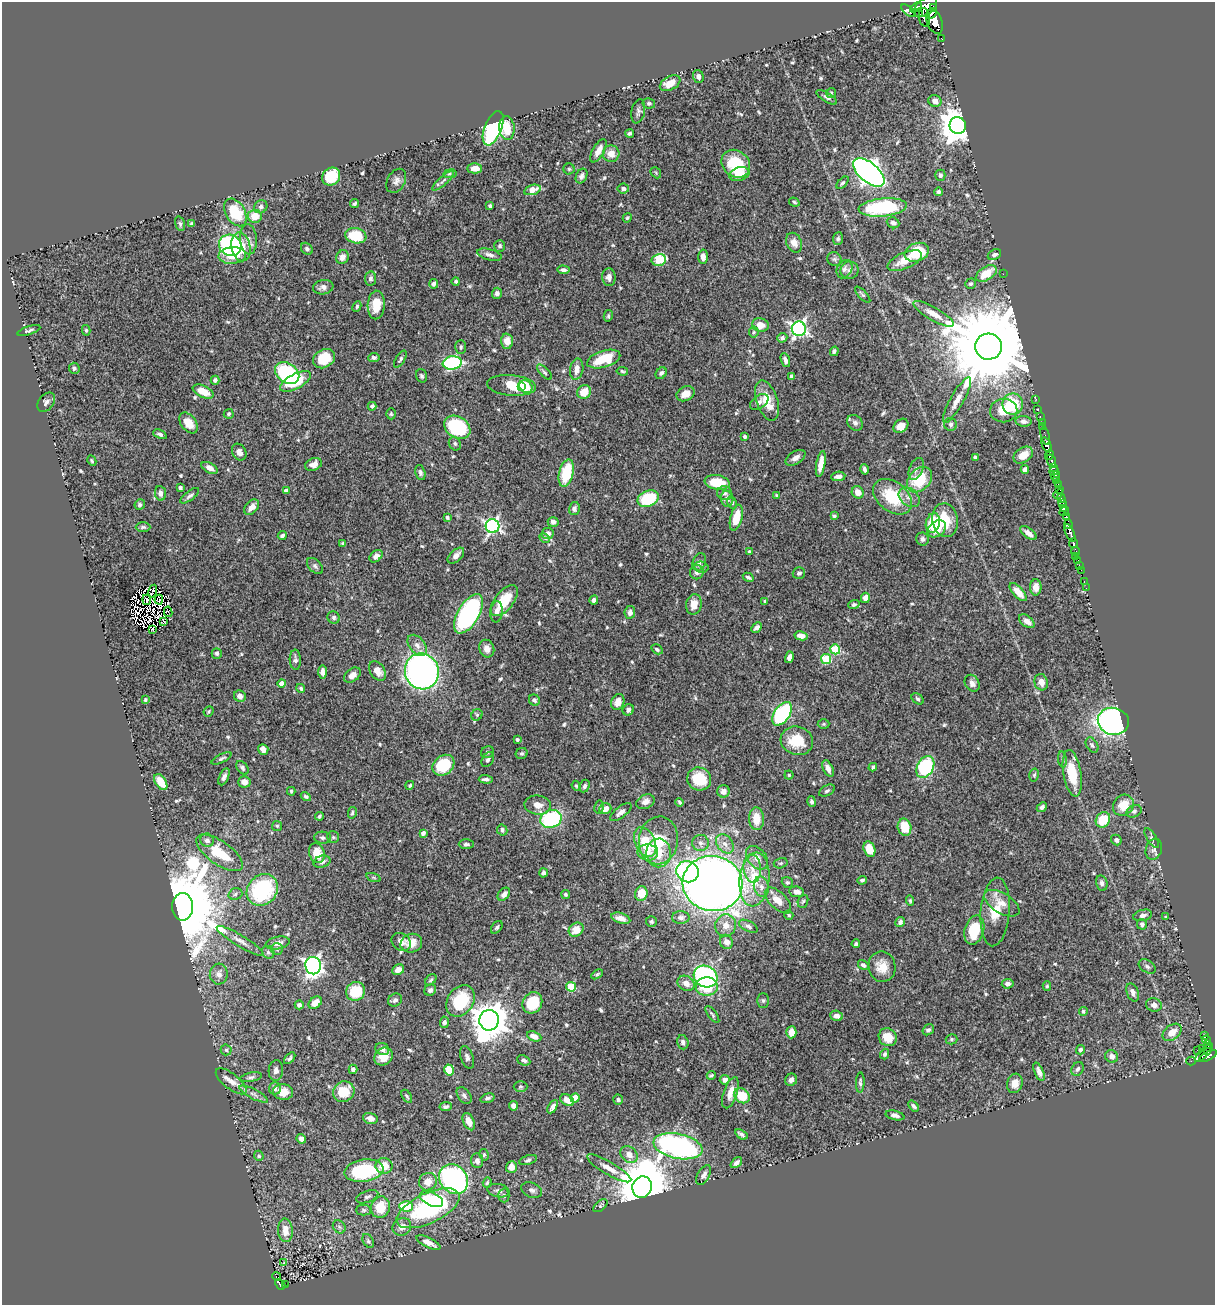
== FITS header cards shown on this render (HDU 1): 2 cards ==
NAXIS1  =                 1213
NAXIS2  =                 1303

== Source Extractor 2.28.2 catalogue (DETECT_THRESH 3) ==
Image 1213 x 1303 px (HDU 1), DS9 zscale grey, 1 PNG px = 1 image px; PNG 1217 x 1307 px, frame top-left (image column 1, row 1303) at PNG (2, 2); each listed source drawn as its Kron ellipse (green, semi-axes under 4 px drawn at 4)
Background 0.631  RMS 0.014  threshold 0.0413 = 3 sigma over >= 5 px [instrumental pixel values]
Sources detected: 615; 6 with non-positive FLUX_AUTO (blend fragments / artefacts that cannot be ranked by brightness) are neither listed nor drawn; of the other 609, the 500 brightest by FLUX_AUTO listed and drawn (109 fainter detections omitted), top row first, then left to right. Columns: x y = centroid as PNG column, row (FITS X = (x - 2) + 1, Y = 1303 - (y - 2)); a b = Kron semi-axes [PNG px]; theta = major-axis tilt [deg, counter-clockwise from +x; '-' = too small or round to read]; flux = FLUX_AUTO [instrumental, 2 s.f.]
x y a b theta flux
916 7 6 4 34 210
925 7 13 8 37 1300
933 8 3 3 - 130
908 11 8 3 -42 60
918 13 3 2 - 120
932 13 6 3 47 120
924 17 9 5 -83 130
935 22 12 7 -67 1100
941 38 3 2 - 31
698 76 6 5 - 3.2
670 83 11 6 28 14
831 93 5 5 - 1.4
827 97 11 4 -31 2.5
935 101 6 6 - 5.1
649 103 6 5 - 1.9
638 111 12 6 78 3.2
958 125 8 8 - 2000
493 128 18 8 68 150
507 128 12 8 -85 18
629 133 4 3 - 1.9
598 151 13 5 60 8.1
611 154 8 8 - 9.6
736 164 15 13 -40 42
475 168 7 5 1 8.2
569 169 5 5 - 1.5
869 172 18 9 -40 650
656 173 6 4 -47 1.3
450 174 7 3 9 1.3
739 174 10 6 18 11
940 175 5 5 - 2.5
331 176 10 8 41 45
582 176 8 5 65 3.1
396 181 13 9 61 4.7
443 181 14 3 42 2.4
843 183 7 4 47 1.6
623 189 5 5 - 3.3
532 190 8 5 18 14
939 192 4 4 - 2
794 202 5 4 - 1.7
354 203 4 3 - 1.8
490 206 4 3 - 1.7
261 207 7 6 - 2.6
883 207 24 9 5 87
235 212 15 9 -59 37
255 216 7 6 - 14
627 218 5 4 - 1.4
893 223 6 5 - 2.9
180 224 7 4 -75 1.8
192 224 4 3 - 2.4
356 236 10 7 -11 32
248 239 15 8 -85 6.2
838 239 6 5 - 1.8
794 243 10 7 -65 7.2
230 245 11 10 - 130
500 246 6 5 - 2.1
241 247 14 9 -78 20
307 249 6 5 - 2.2
917 252 12 9 21 33
232 255 14 8 4 17
489 255 12 5 -14 3.8
994 255 7 5 26 2.7
342 257 7 6 - 5.2
703 257 7 4 -87 5.5
834 259 7 6 - 2.3
659 260 7 6 - 32
905 261 18 8 23 15
844 269 10 7 61 3.9
563 270 6 4 -3 2.8
849 270 9 9 - 4
986 274 11 6 31 22
1003 274 2 2 - 5
609 277 9 6 -86 4.6
370 278 7 5 82 2.4
456 281 4 4 - 1.7
434 284 5 4 - 2.4
971 284 5 5 - 1.7
323 287 10 7 8 4.4
497 293 5 5 - 3
863 295 10 4 -47 1.8
376 305 14 8 87 17
357 306 5 4 - 1.5
933 314 23 6 -30 9.9
608 316 6 4 77 1.7
760 325 8 6 -13 9.4
799 329 7 7 - 280
29 330 12 3 18 2
86 330 5 4 - 1.3
754 332 5 5 - 1.4
782 338 5 4 - 2.4
507 341 7 6 - 9.4
461 347 7 5 87 2.1
989 347 13 13 - 23000
834 351 5 4 - 2
374 357 6 4 8 2.2
324 359 11 9 31 23
400 359 9 4 58 2.1
604 359 17 8 17 34
785 360 7 4 -70 3.3
452 363 9 6 8 110
74 368 5 5 - 2
577 369 11 6 80 7.3
622 371 6 3 -9 1.4
544 372 9 4 -46 2.1
287 373 13 9 -35 120
661 373 6 5 - 2.3
421 376 7 5 -71 1.9
792 376 4 4 - 3.6
215 380 4 4 - 3.1
296 381 17 7 29 35
511 385 24 10 -5 28
522 386 4 3 - 9.7
526 387 7 6 - 15
203 392 11 6 -23 15
584 392 7 6 - 15
685 394 9 7 25 9.7
1036 399 2 2 - 6.2
957 400 26 6 60 11
767 401 21 10 -71 20
46 402 11 7 52 3.6
759 402 10 6 37 4.2
1013 404 10 10 - 41
372 406 4 4 - 2.7
1038 410 2 2 - 5.7
1004 411 13 11 9 16
229 414 5 5 - 1.8
391 414 5 4 - 1.4
1040 416 2 2 - 9.9
1024 421 8 5 -5 3.3
1042 422 2 2 - 9.2
188 423 11 7 -54 11
855 423 9 7 -44 3.3
951 424 6 6 - 2.5
901 426 8 6 41 7.2
457 427 14 10 -33 88
1043 427 3 3 - 27
160 434 7 4 -22 2.3
745 436 4 3 - 1.8
1045 436 9 2 -74 54
455 444 7 5 -60 2.2
1047 445 8 4 -69 730
239 452 9 6 -60 5
1023 455 11 7 34 13
1049 455 5 4 - 79
975 457 4 3 - 1.9
795 458 11 6 33 5.3
92 461 5 4 - 1.3
1051 461 6 3 -68 140
313 464 8 6 22 5.6
821 464 13 4 80 12
210 468 9 5 -27 5.5
1053 468 4 2 - 26
864 469 5 3 - 2.4
916 469 11 6 67 3.6
1025 469 4 4 - 3.6
1054 471 4 3 - 67
420 473 8 5 -75 2.4
566 473 14 7 76 36
838 476 7 4 8 4.5
1055 476 5 3 - 63
919 480 14 10 45 36
1056 480 3 2 - 47
717 482 12 7 -10 29
1058 485 3 2 - 29
180 488 4 3 - 2.3
1059 489 2 2 - 32
286 491 4 4 - 3.9
858 492 6 5 - 8
160 493 7 5 -83 4.1
725 493 7 7 - 2.8
1058 494 5 3 - 100
190 496 11 4 37 2.7
777 496 4 3 - 1.7
893 497 22 14 -37 41
909 497 12 8 -39 5.7
1061 498 5 3 - 180
648 499 11 7 22 52
727 499 8 6 -85 4.4
732 503 6 4 -62 1.5
140 504 5 5 - 1.7
1063 504 3 3 - 73
252 507 9 6 48 6.5
1064 508 3 3 - 190
574 509 6 5 - 2.6
1064 511 5 2 - 83
834 516 4 3 - 1.5
447 517 4 4 - 1.7
1066 517 4 3 - 89
736 518 13 6 75 17
945 520 17 13 -81 28
553 522 5 5 - 3.3
933 523 10 7 76 28
1068 524 4 3 - 230
492 526 7 7 - 240
143 527 7 4 0 1.7
937 529 10 7 37 18
548 533 6 5 - 4.2
1028 533 9 5 -38 5.3
1070 533 9 4 -66 490
282 535 4 3 - 2.1
545 538 5 4 - 1.6
922 539 6 6 - 2.7
1073 543 5 3 - 150
343 544 4 3 - 1.9
750 552 4 3 - 1.6
1076 552 4 3 - 62
376 556 7 5 41 4.3
456 556 10 5 43 5.1
1075 556 2 2 - 12
1078 561 3 3 - 24
699 562 9 6 70 3.3
1079 565 2 2 - 6.8
315 566 10 6 -45 2.6
701 567 7 5 -13 2.1
1081 570 2 2 - 8
697 572 7 6 - 3.3
799 573 6 6 - 2.9
748 577 6 3 -30 1.8
1084 582 3 2 - 3.7
1036 587 8 6 -90 7
1086 588 2 2 - 3.7
153 591 6 2 77 1.6
1018 592 11 5 -47 12
865 598 5 4 - 6.5
147 600 5 2 - 1.5
159 600 5 2 - 2.3
594 600 4 4 - 3
504 601 19 9 51 29
765 601 3 3 - 1.8
694 604 10 7 79 9.5
854 605 6 4 19 1.8
168 612 5 3 - 8.6
497 612 10 6 85 4
630 612 6 5 - 4.3
469 614 22 10 59 210
334 617 6 6 - 2.2
1027 621 9 5 -38 5.8
164 622 4 2 - 1.6
757 628 6 4 46 3.8
153 629 3 2 - 2.4
801 636 7 4 -11 6.4
417 645 12 7 -51 5.7
487 649 9 7 -69 6.1
657 649 6 4 -31 1.6
835 649 5 5 - 45
217 653 5 5 - 2.3
789 657 6 4 75 4.6
826 659 5 5 - 46
295 660 10 5 -88 3
378 671 10 7 -56 10
422 671 18 17 - 400
322 672 7 4 -90 3.4
352 675 9 6 36 6.5
1041 682 8 6 -75 6.8
282 683 4 4 - 6.9
972 683 9 7 -58 4.2
301 688 4 4 - 1.8
240 696 6 5 - 5.7
918 699 7 4 -39 1.8
145 700 4 3 - 1.7
534 700 6 5 - 2.7
618 702 8 6 67 9
628 710 6 5 - 2.7
209 711 5 4 - 1.3
782 714 13 7 56 130
477 715 6 5 - 1.6
1113 721 15 13 -14 310
824 724 6 5 - 1.4
517 740 4 3 - 1.7
797 741 16 14 -16 29
1092 745 8 5 -58 2.3
263 749 5 5 - 5.5
487 752 6 5 - 1.9
522 753 6 5 - 1.8
222 758 11 4 27 1.9
1062 759 8 4 -82 1.9
488 760 8 5 59 2.9
443 765 12 9 39 47
873 767 4 3 - 2.2
925 767 11 8 61 99
242 768 7 5 -53 2.2
828 768 9 5 -64 5.2
1072 773 24 9 -81 32
789 775 4 4 - 1.4
1034 775 6 4 75 1.5
224 777 9 4 66 3.3
486 779 7 3 -2 2.8
699 779 12 11 - 33
161 782 9 5 -57 17
244 782 6 5 - 5.9
410 785 4 4 - 1.6
576 786 5 4 - 1.3
585 786 6 5 - 2.7
291 791 4 3 - 1.4
723 791 6 6 - 5
827 791 8 5 27 2.2
306 796 5 4 - 1.9
645 802 9 7 24 5.3
680 802 4 3 - 1.7
812 802 5 4 - 2
538 805 13 9 -5 8.8
1123 805 11 9 46 17
599 807 7 4 79 1.8
1042 807 6 4 43 2.7
605 809 6 5 - 6.9
1134 811 8 5 26 2.3
621 812 13 5 38 5
352 813 6 4 76 1.5
319 816 4 3 - 1.5
551 819 11 8 19 85
756 819 11 7 -87 15
1103 820 8 6 53 26
277 826 5 5 - 1.4
905 827 9 6 -79 24
502 830 6 5 - 2.4
423 833 4 4 - 3
333 837 6 6 - 1.6
323 838 8 6 -3 2.6
1152 838 11 4 -58 1.8
207 840 7 6 - 3.6
658 840 24 19 80 33
1116 840 6 5 - 2.9
645 842 16 10 -66 28
700 843 8 8 - 4.1
466 844 7 4 0 2.4
725 844 10 7 -51 6
869 849 8 5 -74 17
1154 849 11 8 72 3.9
648 852 10 8 -6 6.6
219 853 27 11 -35 29
317 853 10 7 -73 16
659 853 14 12 -89 18
757 858 13 9 -51 7.8
322 862 8 6 16 3
781 863 7 5 15 1.5
752 869 14 8 -85 9.9
688 872 11 10 - 170
543 873 4 4 - 3.4
374 877 7 3 -19 1.3
754 879 27 15 84 34
862 880 4 4 - 2
787 882 6 5 - 1.7
713 883 30 27 -10 1000
1102 883 8 5 -77 2.6
761 887 10 7 -77 5.1
262 890 17 14 49 86
797 892 7 5 -6 5
641 893 7 6 - 16
235 894 7 5 19 2.2
504 894 7 5 48 4.7
565 894 5 4 - 1.6
778 900 16 8 -44 10
803 901 7 5 71 1.6
910 901 5 4 - 1.4
1002 903 20 10 -31 11
183 907 14 10 89 14000
995 912 34 14 85 25
789 915 5 4 - 1.3
1143 915 9 5 14 3.3
1166 917 4 3 - 1.4
621 918 10 5 -17 6.4
681 918 9 6 0 3.8
651 921 5 5 - 2
900 922 5 4 - 3.3
1142 924 5 5 - 2.5
726 925 11 10 - 8.5
748 926 10 5 -27 3.3
497 927 7 4 51 1.9
576 930 8 6 39 13
974 930 15 9 75 34
240 941 27 5 -31 7.4
401 942 10 8 -35 5.2
726 942 7 6 - 4.7
278 943 12 6 11 5.9
411 943 11 9 16 11
856 944 4 4 - 1.9
277 949 6 6 - 1.9
268 952 7 6 - 2
863 965 6 4 -32 2.9
313 966 9 7 -81 330
1147 966 9 6 -33 2.7
882 967 15 13 -79 14
398 970 6 5 - 5.5
219 974 10 9 - 5.9
597 974 6 4 29 1.5
705 977 12 10 -27 140
431 980 6 4 44 1.7
686 983 9 7 -31 7.4
1008 984 6 5 - 3.3
1047 986 4 4 - 1.4
571 987 5 5 - 46
707 987 11 9 4 30
430 990 6 5 - 2.8
355 991 10 9 - 30
1133 992 9 6 -69 4.3
395 1000 7 6 - 3.3
461 1001 17 13 58 46
763 1001 7 5 -89 1.9
315 1003 7 5 40 9.1
532 1003 11 9 59 35
299 1005 4 4 - 2.6
1154 1005 8 6 -19 4.8
1083 1011 4 4 - 1.9
712 1014 10 4 -52 1.9
836 1016 6 5 - 4.4
489 1020 10 9 - 2200
444 1022 6 4 84 2.5
928 1030 6 5 - 2.4
791 1032 6 5 - 10
1172 1032 11 7 38 10
1204 1035 3 3 - 37
534 1036 7 4 -22 6.7
888 1037 9 8 - 15
951 1039 6 5 - 1.7
1206 1040 4 3 - 55
683 1042 7 5 -73 2.8
1208 1044 4 3 - 54
1203 1048 4 2 - 5.9
382 1049 7 6 - 4.5
226 1050 5 5 - 1.5
1080 1050 5 4 - 2.8
1197 1050 2 2 - 4.9
1207 1051 3 2 - 59
1204 1053 12 4 43 150
885 1054 5 4 - 2.3
1112 1056 6 6 - 5.3
1208 1056 9 3 26 260
384 1057 10 8 38 12
467 1057 12 6 -71 3.6
290 1058 7 4 47 1.9
524 1060 7 5 -25 2.5
1191 1061 5 2 - 9.4
353 1069 4 4 - 2.8
1078 1069 7 5 61 2.6
276 1070 10 7 88 4.2
449 1070 5 4 - 21
1039 1072 10 4 -67 4.6
711 1075 4 3 - 1.5
251 1077 11 4 9 2.4
725 1080 5 4 - 3.7
791 1080 6 5 - 4.4
231 1081 18 7 -38 7.4
860 1082 10 4 87 2.2
1015 1083 10 7 74 8.4
520 1086 7 5 0 1.5
275 1088 6 6 - 3.3
283 1092 10 7 -6 11
344 1092 11 10 - 23
730 1093 16 7 71 9.6
254 1094 16 5 -27 4
407 1096 7 4 -58 1.5
464 1096 9 6 -52 2.7
742 1096 8 6 -38 22
487 1098 7 4 17 2.5
575 1098 4 4 - 18
567 1100 7 5 -32 8.7
618 1100 5 5 - 1.9
513 1106 5 4 - 4.6
914 1106 6 4 -49 2.1
446 1107 6 4 8 2.3
553 1107 7 4 60 4.3
895 1115 9 4 -14 4.1
371 1118 7 5 -15 4.7
469 1122 9 5 -65 8.5
741 1134 7 3 -34 2.2
301 1139 5 4 - 3.4
678 1146 25 12 -12 340
629 1154 9 7 -40 7.1
484 1155 6 4 -78 1.5
259 1156 5 4 - 1.5
528 1160 9 4 17 2.1
477 1161 7 6 - 3.8
736 1163 7 4 42 2.9
384 1166 8 8 - 15
511 1167 6 5 - 8.3
609 1168 25 6 -30 9
364 1171 19 11 8 79
704 1175 11 6 59 4.1
454 1179 16 13 -50 280
428 1182 9 8 - 11
487 1183 5 4 - 1.5
642 1187 11 9 67 6800
532 1190 11 7 -24 3.3
498 1191 11 6 -10 3.3
504 1195 7 5 -88 2.1
367 1197 11 5 20 2.9
431 1199 12 6 -24 17
406 1206 7 5 -3 36
600 1206 8 4 42 1.6
380 1207 11 9 74 19
428 1208 34 15 25 150
364 1210 7 5 -1 1.8
339 1227 7 5 -46 2.2
402 1227 9 8 - 6.8
285 1230 12 7 -86 12
368 1241 7 5 -60 1.7
428 1242 13 5 -26 7.1
284 1263 3 2 - 1.6
276 1276 4 2 - 9
280 1284 6 4 -43 10
285 1284 3 2 - 7
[109 fainter detections neither listed nor drawn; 6 non-positive-flux detections neither listed nor drawn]